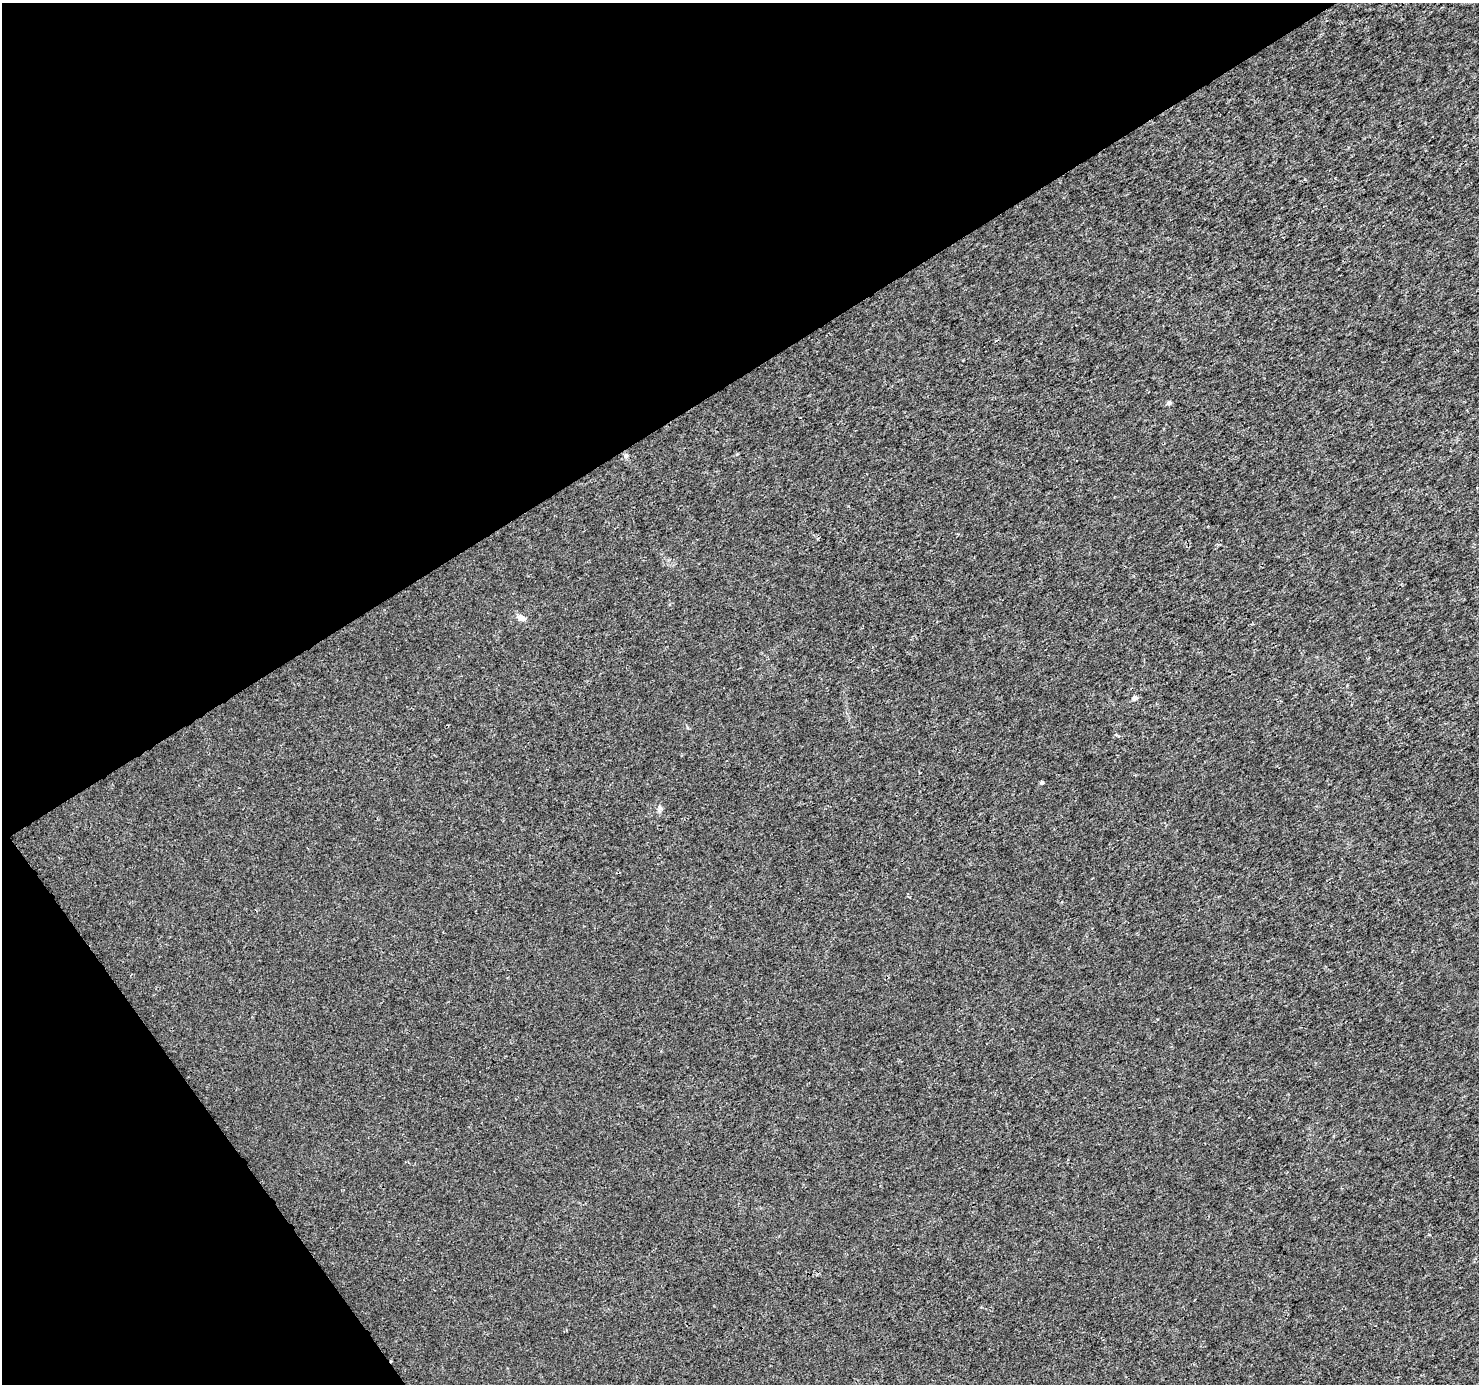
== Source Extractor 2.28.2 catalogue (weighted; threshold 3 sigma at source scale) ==
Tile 5 of 4 x 4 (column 1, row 2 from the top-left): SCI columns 6-1482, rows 2945-4326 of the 5914 x 5830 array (HDU 1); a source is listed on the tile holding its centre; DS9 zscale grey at full resolution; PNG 1481 x 1386 px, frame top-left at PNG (2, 3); no overlay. Shown black and unused: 33% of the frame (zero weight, under 3 of 4 exposures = <1% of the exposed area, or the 3 px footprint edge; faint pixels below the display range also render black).
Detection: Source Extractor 2.28.2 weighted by HDU 2 'WHT'; one run over the whole footprint, this tile lists its part. Background 0.0011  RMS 0.002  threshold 0.00894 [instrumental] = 3 sigma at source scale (4.5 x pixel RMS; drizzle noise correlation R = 1.50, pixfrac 1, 0.0396/0.0396 arcsec/px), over >= 5 px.
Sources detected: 6; all 6 listed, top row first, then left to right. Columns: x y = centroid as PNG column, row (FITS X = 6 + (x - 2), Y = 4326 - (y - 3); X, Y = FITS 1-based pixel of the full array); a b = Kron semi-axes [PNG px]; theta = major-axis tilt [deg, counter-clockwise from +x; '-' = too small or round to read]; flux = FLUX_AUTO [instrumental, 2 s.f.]
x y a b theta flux
1169 403 5 4 - 0.6
626 456 7 6 - 0.57
521 618 13 6 -21 1
1135 698 7 5 20 0.74
1042 783 4 4 - 0.35
659 808 11 4 71 0.52